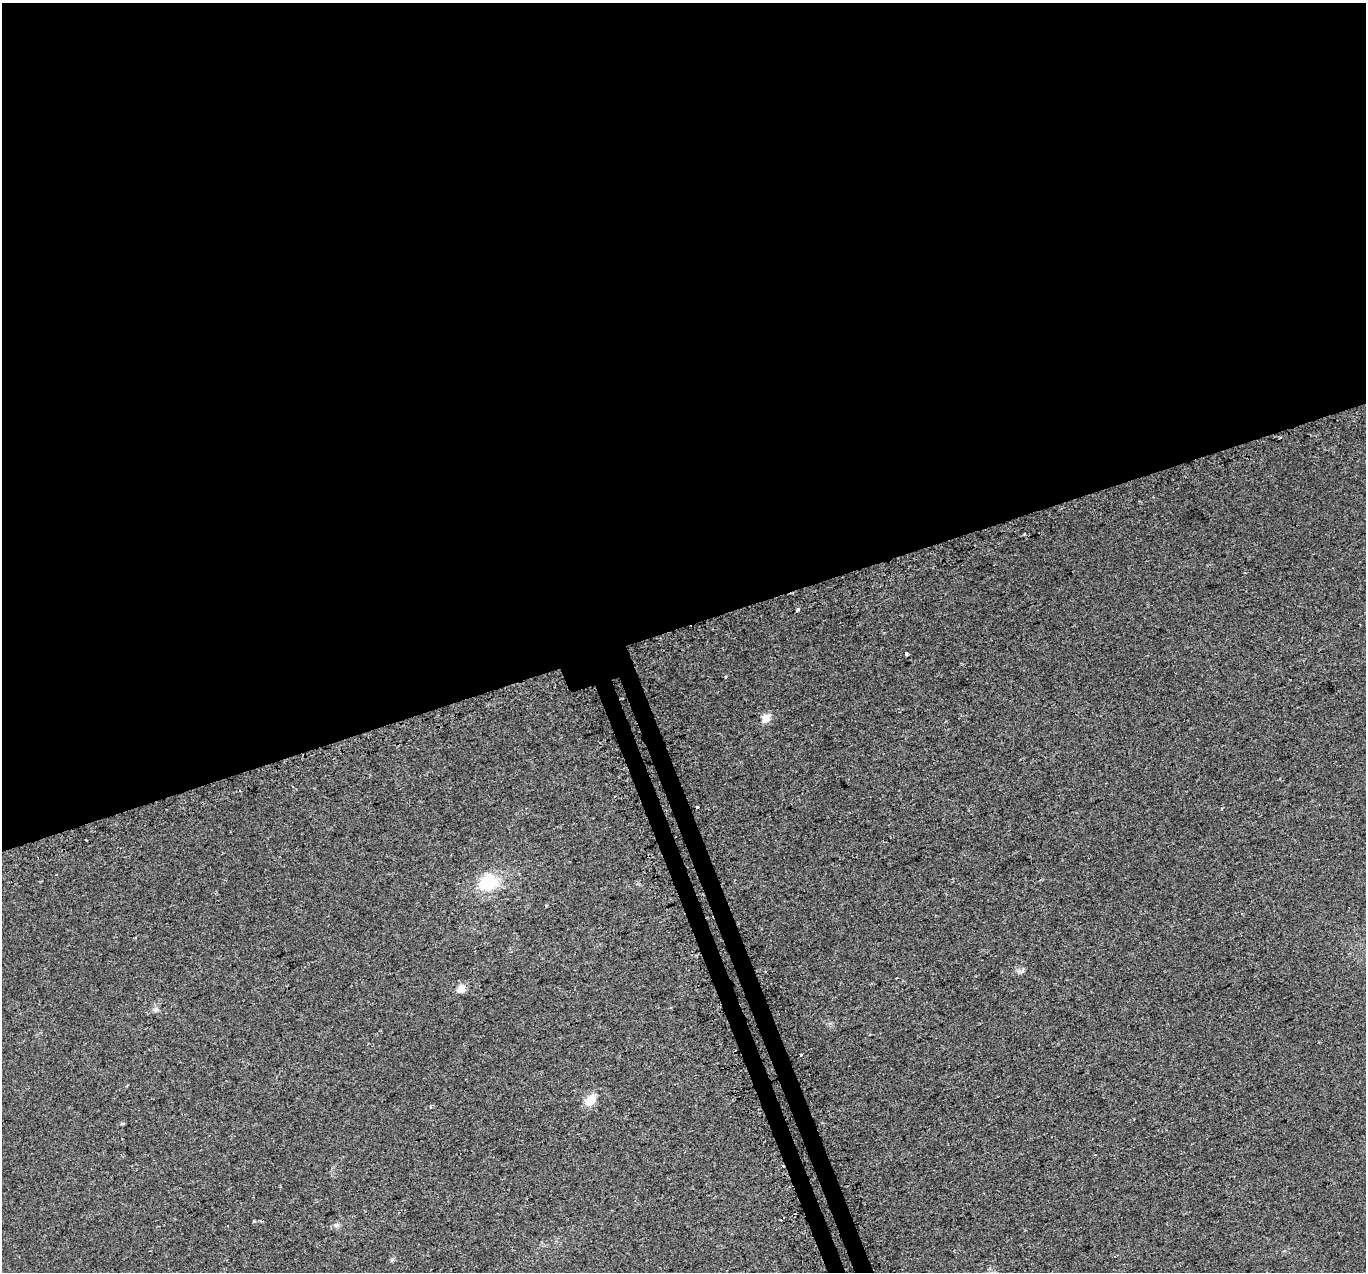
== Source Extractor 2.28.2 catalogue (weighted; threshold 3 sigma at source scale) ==
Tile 2 of 4 x 4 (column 2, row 1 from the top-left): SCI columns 1397-2760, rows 3972-5241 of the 5518 x 5351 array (HDU 1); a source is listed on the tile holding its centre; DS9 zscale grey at full resolution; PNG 1368 x 1274 px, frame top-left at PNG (2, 3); no overlay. Shown black and unused: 51% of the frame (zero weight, under 2 of 3 exposures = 3% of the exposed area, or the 3 px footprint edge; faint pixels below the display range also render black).
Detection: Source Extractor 2.28.2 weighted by HDU 2 'WHT'; one run over the whole footprint, this tile lists its part. Background 0.0227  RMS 0.0068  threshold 0.0304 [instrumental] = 3 sigma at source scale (4.5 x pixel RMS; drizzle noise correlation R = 1.50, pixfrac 1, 0.0396/0.0396 arcsec/px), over >= 5 px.
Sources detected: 17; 5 cosmic-ray / hot-pixel residue — not listed; the other 12 listed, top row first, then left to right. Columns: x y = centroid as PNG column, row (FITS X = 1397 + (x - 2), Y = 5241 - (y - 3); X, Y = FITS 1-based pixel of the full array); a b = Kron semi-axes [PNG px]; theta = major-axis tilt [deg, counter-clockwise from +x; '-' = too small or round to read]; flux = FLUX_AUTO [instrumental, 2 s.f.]
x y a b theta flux
798 610 4 3 - 2.8
906 653 3 3 - 7
726 677 3 2 - 1.1
766 718 5 5 - 14
488 882 25 18 21 24
461 989 5 5 - 15
155 1009 8 7 - 1.9
801 1055 3 3 - 4
590 1100 11 8 47 11
122 1124 6 4 0 0.79
254 1221 3 3 - 2
227 1226 3 2 - 1